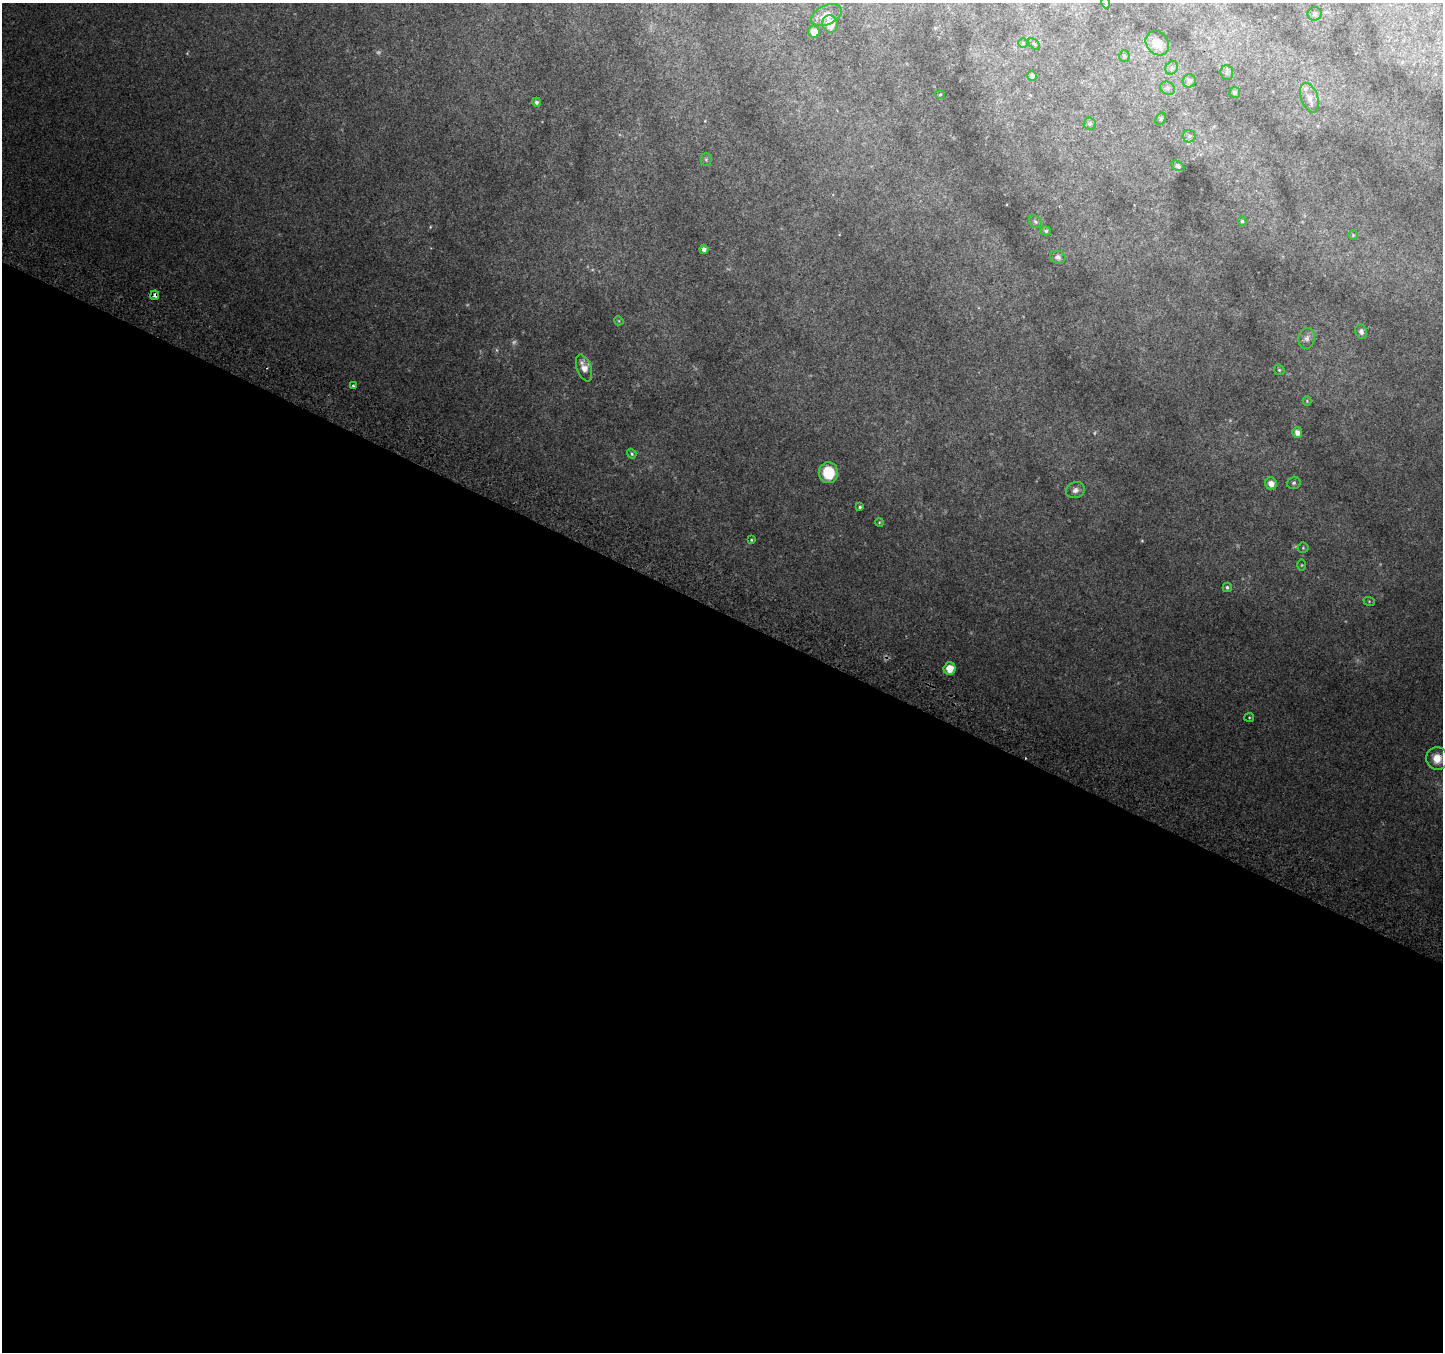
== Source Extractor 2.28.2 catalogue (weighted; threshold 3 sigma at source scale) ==
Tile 14 of 4 x 4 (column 2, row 4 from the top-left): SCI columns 1471-2911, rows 305-1654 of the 5815 x 5942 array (HDU 1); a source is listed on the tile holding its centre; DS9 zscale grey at full resolution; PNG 1445 x 1354 px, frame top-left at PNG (2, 3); each listed source drawn as its Kron ellipse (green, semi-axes under 4 px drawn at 4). Shown black and unused: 55% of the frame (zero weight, under 2 of 3 exposures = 2% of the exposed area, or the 3 px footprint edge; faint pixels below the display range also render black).
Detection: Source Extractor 2.28.2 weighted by HDU 2 'WHT'; one run over the whole footprint, this tile lists its part. Background 0.0759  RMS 0.01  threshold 0.0452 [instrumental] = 3 sigma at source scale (4.5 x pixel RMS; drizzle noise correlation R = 1.50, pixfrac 1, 0.0396/0.0396 arcsec/px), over >= 5 px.
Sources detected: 60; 6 too faint to see at this stretch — neither listed nor drawn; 1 inside a brighter listed object's ellipse — not listed separately; the other 53 listed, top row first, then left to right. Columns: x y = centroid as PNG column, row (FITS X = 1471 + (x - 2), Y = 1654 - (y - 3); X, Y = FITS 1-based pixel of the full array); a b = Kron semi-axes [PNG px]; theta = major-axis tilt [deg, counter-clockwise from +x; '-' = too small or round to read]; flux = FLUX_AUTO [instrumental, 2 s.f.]
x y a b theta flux
1106 3 5 3 - 1.2
1315 14 7 7 - 2.2
827 15 16 9 24 11
830 24 9 7 -73 15
814 32 6 6 - 8.9
1023 43 5 5 - 1.4
1157 43 13 10 -51 11
1034 44 7 4 -45 1.4
1124 56 5 5 - 1.4
1172 68 7 6 - 2.2
1227 73 7 6 - 2.7
1032 76 5 4 - 2.4
1189 81 7 6 - 3.3
1167 88 8 6 -31 2.8
1235 92 5 5 - 2.2
940 94 5 3 - 0.9
1309 98 15 8 -71 6.9
536 102 4 4 - 2.6
1161 119 6 4 61 1.4
1090 124 6 6 - 1.7
1189 136 6 6 - 2.3
706 160 6 5 - 1.5
1178 166 7 4 -28 2.1
1242 221 5 4 - 1.5
1035 222 7 5 -42 1.7
1046 231 5 4 - 1.6
1353 235 4 4 - 1
704 249 5 4 - 3.2
1058 257 8 6 -21 3.2
155 295 5 4 - 3.5
619 321 5 4 - 0.87
1361 332 7 5 -66 2.9
1307 338 10 8 78 4.5
584 368 14 7 -70 9
1279 370 6 5 - 1.3
353 385 3 3 - 2.2
1307 401 4 4 - 0.94
1297 433 5 5 - 6.1
632 454 5 4 - 1.6
828 473 10 9 - 32
1271 483 6 6 - 6.3
1294 483 7 6 - 1.9
1075 490 9 8 - 4.2
860 507 4 4 - 1.5
879 522 4 3 - 0.86
751 540 4 3 - 1
1303 548 5 5 - 1.2
1302 565 6 4 90 0.97
1227 587 5 4 - 1.7
1369 601 6 3 -19 1
950 669 6 6 - 13
1249 717 5 4 - 1.1
1437 758 11 11 - 12
Overlapping masked pixels (flux is a lower limit): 1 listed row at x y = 155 295
Isophote crosses this tile's border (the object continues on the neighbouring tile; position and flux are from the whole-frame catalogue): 1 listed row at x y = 1106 3